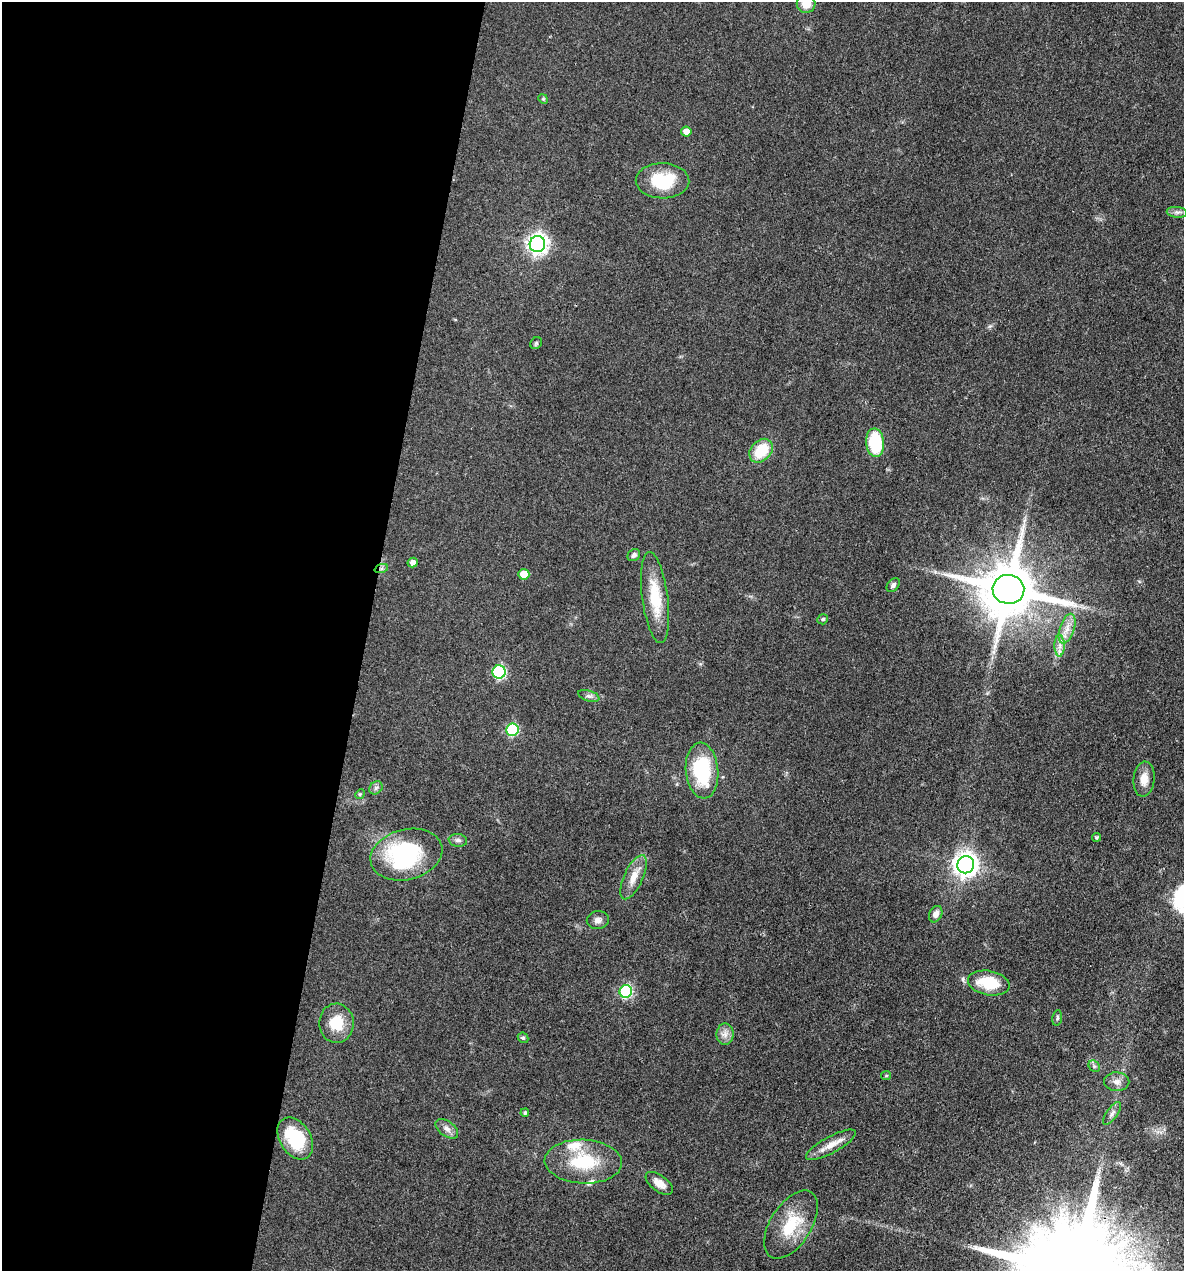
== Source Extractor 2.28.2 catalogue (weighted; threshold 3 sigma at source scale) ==
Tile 5 of 4 x 4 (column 1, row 2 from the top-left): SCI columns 246-1427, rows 2542-3810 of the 5098 x 5081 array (HDU 1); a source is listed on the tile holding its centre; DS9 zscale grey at full resolution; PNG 1186 x 1273 px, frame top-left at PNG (2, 2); each listed source drawn as its Kron ellipse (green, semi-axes under 4 px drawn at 4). Shown black and unused: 31% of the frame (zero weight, under 3 of 4 exposures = <1% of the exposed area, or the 3 px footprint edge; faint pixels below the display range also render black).
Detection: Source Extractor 2.28.2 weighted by HDU 2 'WHT'; one run over the whole footprint, this tile lists its part. Background 0.078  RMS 0.0068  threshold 0.0305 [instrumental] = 3 sigma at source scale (4.5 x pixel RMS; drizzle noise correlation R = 1.50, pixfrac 1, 0.05/0.05 arcsec/px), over >= 5 px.
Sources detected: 53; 1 inside a brighter object's white glare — neither listed nor drawn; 2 inside a brighter listed object's ellipse — not listed separately; the other 50 listed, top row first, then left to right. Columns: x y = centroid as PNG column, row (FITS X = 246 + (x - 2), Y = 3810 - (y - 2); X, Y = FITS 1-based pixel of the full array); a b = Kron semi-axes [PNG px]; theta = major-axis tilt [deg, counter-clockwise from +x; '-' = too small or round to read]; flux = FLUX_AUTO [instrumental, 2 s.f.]
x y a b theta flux
806 4 9 9 - 9.2
543 99 5 4 - 0.87
686 131 5 5 - 5.6
662 181 27 17 -1 31
1177 212 10 5 -6 2.1
537 244 8 8 - 340
536 343 6 5 - 1
875 443 14 9 -84 34
761 451 13 10 46 22
634 555 7 5 41 1.9
413 563 5 4 - 3.3
381 569 7 4 18 1.5
524 574 5 5 - 13
893 585 8 5 50 1.7
1008 589 16 14 -7 4700
655 597 46 13 -83 24
823 619 5 4 - 1.3
1067 629 15 7 72 6.4
1060 646 11 5 90 3.5
499 672 6 6 - 96
589 696 11 5 -18 2.2
512 730 6 6 - 59
702 771 28 16 -84 50
1144 779 17 10 85 7.3
376 788 7 6 - 1.8
360 794 5 4 - 0.75
1096 837 4 4 - 0.93
458 840 9 6 -8 2.2
406 855 36 25 14 82
966 865 9 8 - 540
634 877 24 9 66 9.5
936 914 9 6 65 3.6
598 920 11 9 11 3.3
989 983 21 12 -10 26
626 991 6 6 - 83
1057 1018 8 5 80 1.3
336 1023 19 17 -88 17
725 1034 11 8 -89 4
523 1038 6 5 - 0.98
1094 1066 6 5 - 1.4
886 1076 5 4 - 0.78
1117 1082 12 9 -1 4.4
525 1113 4 4 - 1.2
1112 1113 13 5 55 2.6
447 1129 13 7 -36 3.7
295 1138 23 15 -58 37
831 1145 28 8 28 8.3
583 1162 39 22 -3 36
659 1183 16 8 -37 6.2
791 1225 38 20 58 28
Overlapping masked pixels (flux is a lower limit): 1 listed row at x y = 381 569
Isophote crosses this tile's border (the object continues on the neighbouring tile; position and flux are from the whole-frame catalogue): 1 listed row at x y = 806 4